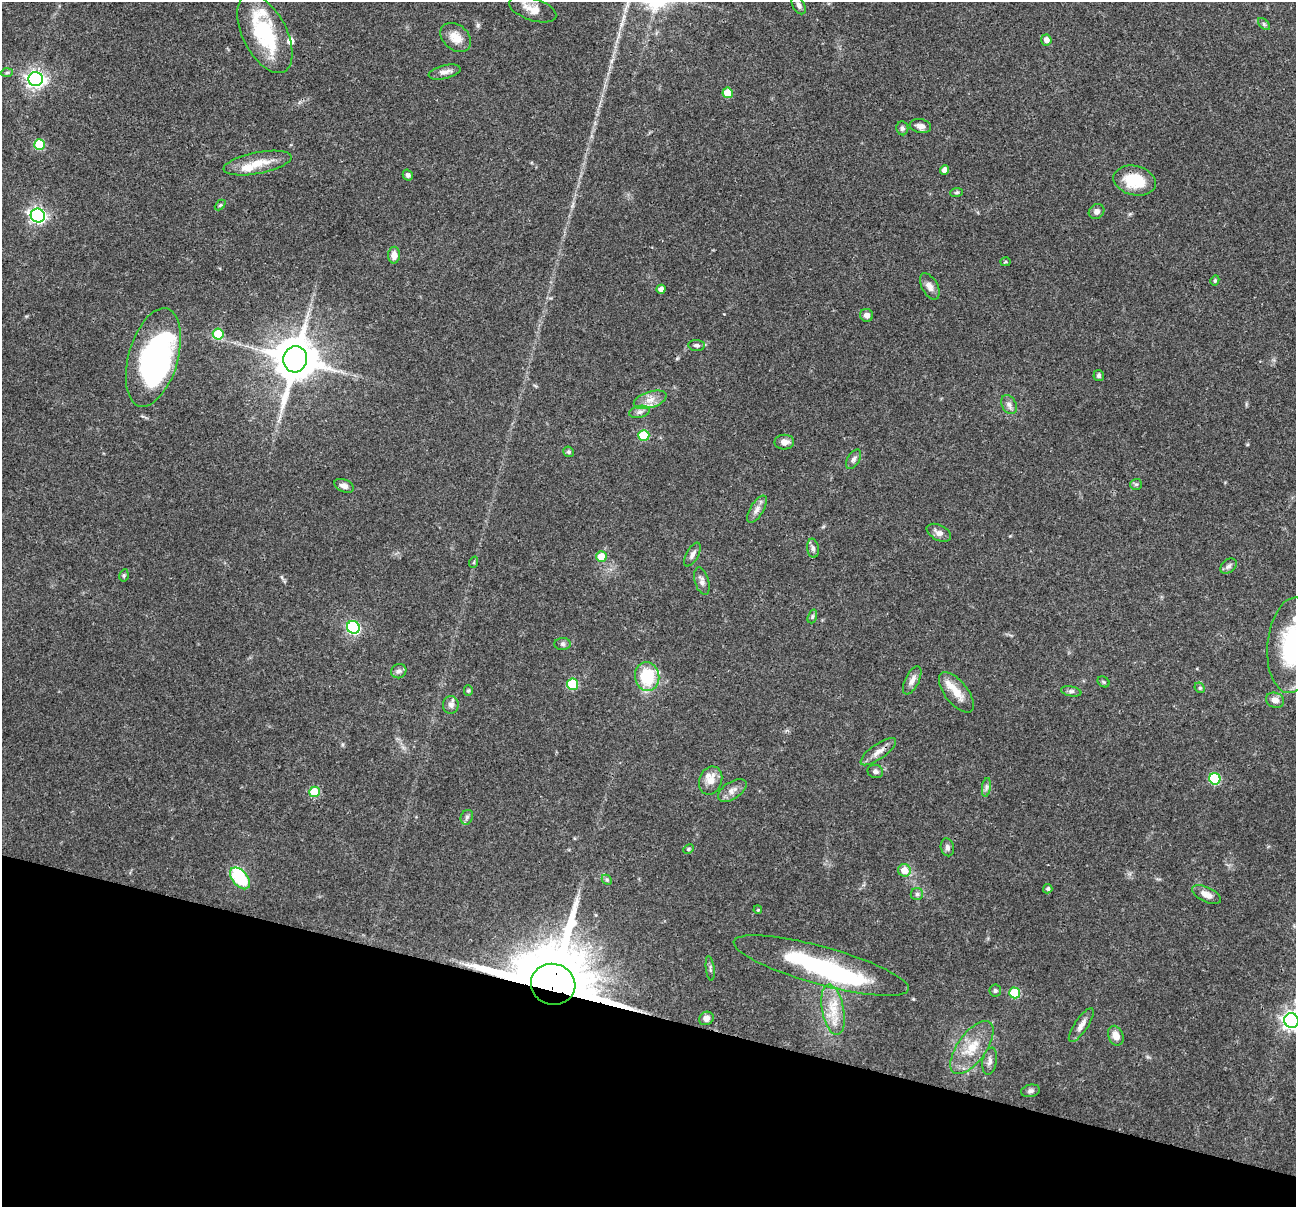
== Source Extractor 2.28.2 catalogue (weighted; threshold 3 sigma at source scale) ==
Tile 15 of 4 x 4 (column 3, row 4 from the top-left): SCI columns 2591-3884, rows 127-1331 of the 5183 x 5198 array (HDU 1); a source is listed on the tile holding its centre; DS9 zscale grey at full resolution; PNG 1298 x 1209 px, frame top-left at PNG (2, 2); each listed source drawn as its Kron ellipse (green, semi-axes under 4 px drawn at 4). Shown black and unused: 16% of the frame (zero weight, under 3 of 4 exposures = <1% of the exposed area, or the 3 px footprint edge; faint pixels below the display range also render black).
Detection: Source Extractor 2.28.2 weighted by HDU 2 'WHT'; one run over the whole footprint, this tile lists its part. Background 0.0726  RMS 0.0032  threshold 0.0146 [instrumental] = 3 sigma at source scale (4.5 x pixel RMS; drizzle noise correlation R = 1.50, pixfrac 1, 0.05/0.05 arcsec/px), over >= 5 px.
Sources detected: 105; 5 inside a brighter object's white glare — neither listed nor drawn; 5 inside a brighter listed object's ellipse — not listed separately; the other 95 listed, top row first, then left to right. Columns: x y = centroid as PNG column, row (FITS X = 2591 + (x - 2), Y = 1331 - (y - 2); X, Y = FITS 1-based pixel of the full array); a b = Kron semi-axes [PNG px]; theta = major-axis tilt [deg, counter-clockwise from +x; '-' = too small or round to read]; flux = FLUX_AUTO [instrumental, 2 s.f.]
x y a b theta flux
799 5 10 6 -60 1.2
533 9 24 11 -18 4.2
1264 24 7 4 -46 0.56
265 34 43 22 -63 24
456 37 17 12 -40 4.2
1046 40 5 5 - 2
445 72 16 6 14 2
7 73 6 4 2 0.46
36 79 7 7 - 140
728 93 5 5 - 7.2
920 126 11 6 -9 1.6
902 128 7 6 - 0.79
40 144 5 5 - 14
257 163 34 10 11 6.5
945 170 4 4 - 2
408 175 5 4 - 0.84
1135 181 21 14 -14 11
957 192 6 4 7 0.51
220 205 6 4 44 0.4
1097 212 8 7 - 1.2
38 216 7 7 - 93
394 255 8 6 89 2.5
1005 262 5 4 - 0.47
1215 280 5 4 - 0.54
930 286 14 8 -62 2
661 289 4 4 - 2.2
867 315 6 6 - 1.4
218 334 5 5 - 11
697 345 8 5 -6 0.97
153 357 51 24 74 70
295 359 13 12 - 1300
1099 375 5 5 - 0.81
650 400 17 8 17 3.3
1009 405 10 7 -62 1.4
639 412 10 6 14 1.4
644 435 5 5 - 11
784 442 10 7 1 2
569 452 6 5 - 0.6
854 459 11 6 58 0.98
1136 484 6 5 - 0.58
344 486 10 6 -22 1.5
757 509 15 6 59 1.9
939 533 13 7 -27 1.8
813 548 9 6 -82 1.1
692 554 13 6 60 1.3
601 557 5 5 - 5.7
474 562 6 3 72 0.45
1229 566 9 6 41 1.1
124 575 6 4 79 0.48
702 581 14 7 -73 1.5
812 616 7 4 71 0.55
353 627 6 6 - 49
562 644 8 6 -2 0.82
1293 645 48 25 85 32
399 671 8 7 - 1.1
647 676 14 12 -84 16
912 680 15 7 63 2.2
1104 682 6 5 - 0.49
573 684 5 5 - 16
1200 688 6 4 -44 0.49
468 691 5 4 - 0.47
1071 691 10 5 -10 0.85
956 692 24 11 -52 5.5
1275 700 9 7 -22 2.2
451 705 9 8 - 1.4
878 752 21 7 35 2.6
875 771 8 6 -16 1
1215 779 6 5 - 21
711 780 14 11 70 3.6
986 787 9 4 81 0.94
732 790 16 8 32 2.3
315 792 5 5 - 9.3
467 817 7 6 - 0.84
947 847 9 6 -78 1.1
688 849 5 4 - 0.5
904 870 6 6 - 4.3
240 878 13 7 -50 19
607 880 6 4 -44 0.52
1048 889 5 4 - 0.8
917 894 6 6 - 0.73
1206 894 16 7 -26 2.4
758 910 4 3 - 0.31
821 965 91 19 -15 39
710 968 12 3 -83 0.59
553 984 22 20 -17 4200
995 991 6 6 - 0.62
1015 993 5 5 - 15
833 1010 25 11 -79 6.9
706 1018 8 6 28 1.6
1291 1021 7 7 - 140
1081 1025 20 6 56 2.2
1116 1036 10 7 -69 2.8
972 1047 31 14 54 9
990 1061 14 7 79 1.6
1030 1091 9 6 11 0.9
Overlapping masked pixels (flux is a lower limit): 1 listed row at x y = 553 984
Isophote crosses this tile's border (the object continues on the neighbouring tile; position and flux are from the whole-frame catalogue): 2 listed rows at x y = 1293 645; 1291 1021